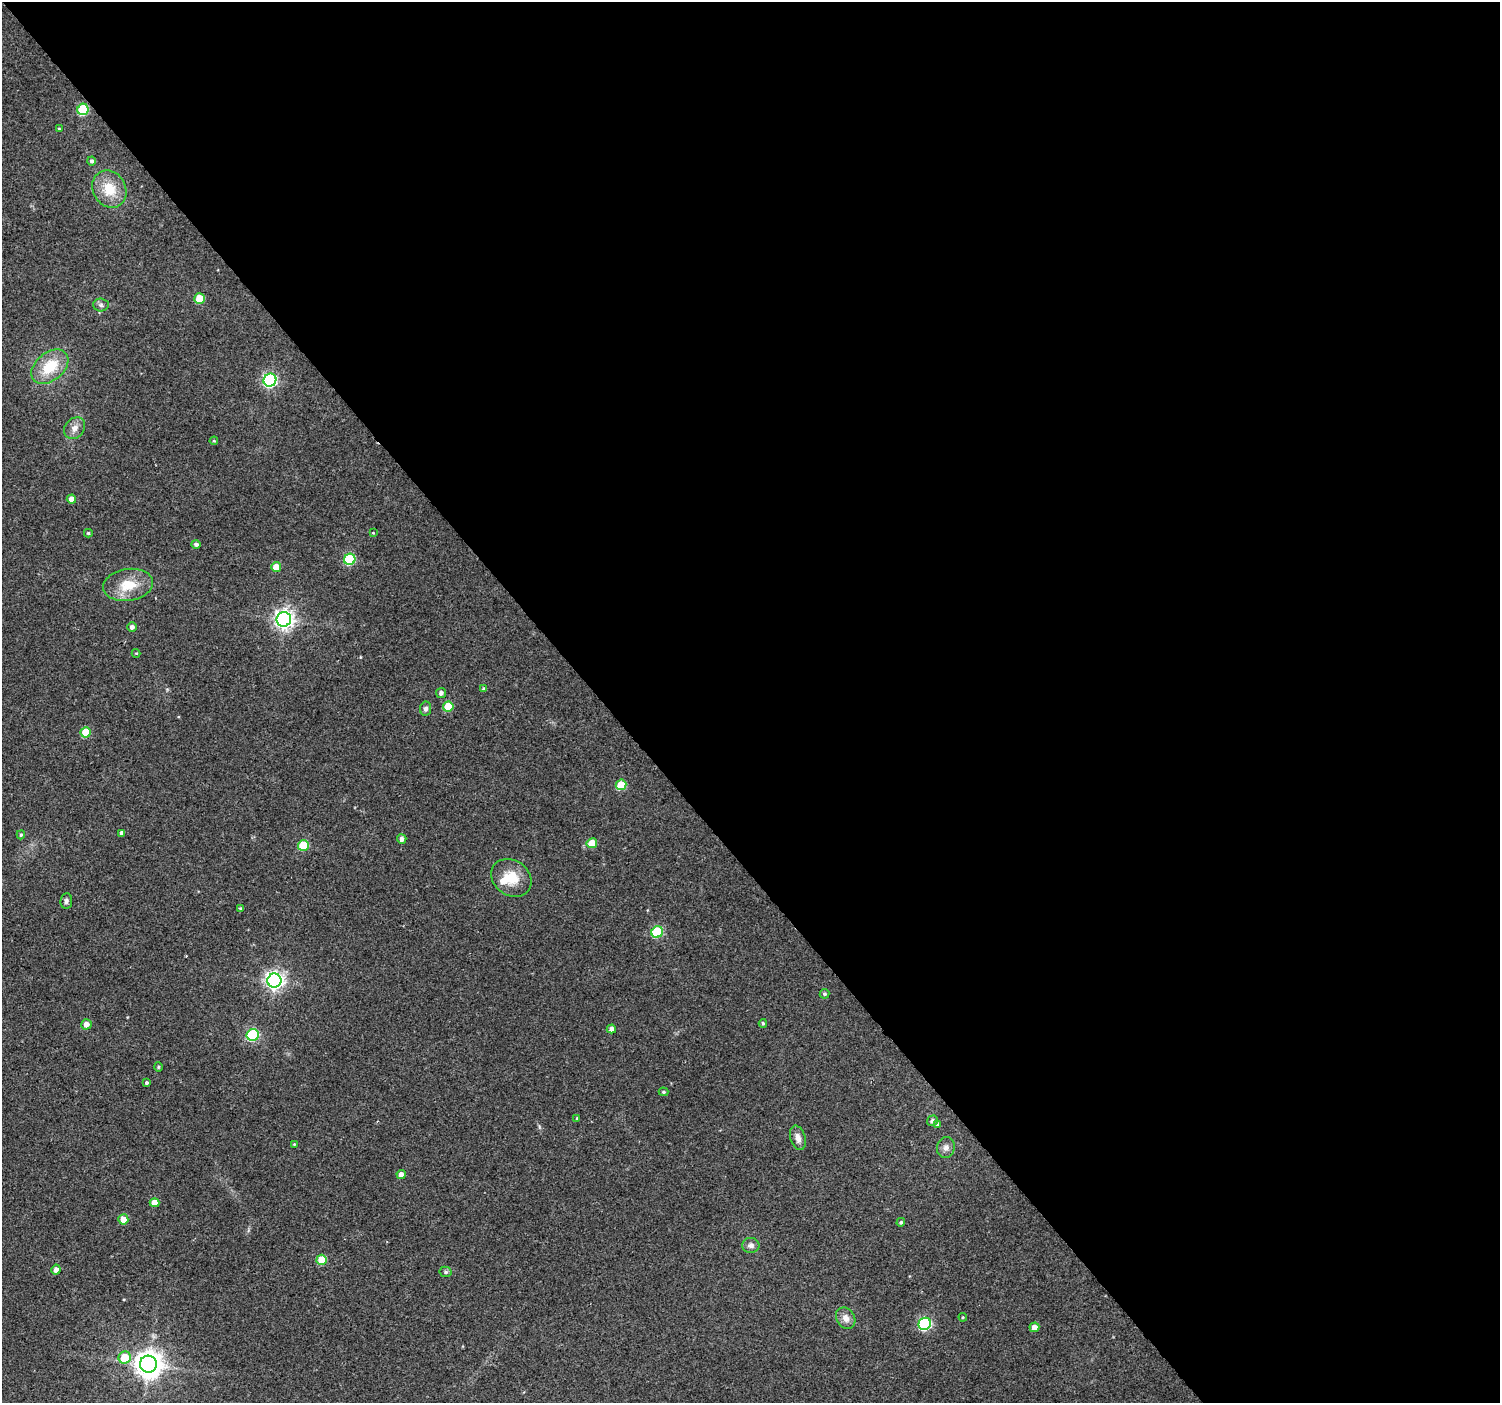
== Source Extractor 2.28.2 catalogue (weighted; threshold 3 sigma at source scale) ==
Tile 8 of 4 x 4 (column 4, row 2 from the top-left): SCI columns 4500-5997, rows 3007-4407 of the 5997 x 5948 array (HDU 1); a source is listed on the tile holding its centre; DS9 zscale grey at full resolution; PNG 1502 x 1405 px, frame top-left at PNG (2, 2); each listed source drawn as its Kron ellipse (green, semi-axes under 4 px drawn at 4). Shown black and unused: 60% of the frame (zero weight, under 2 of 3 exposures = <1% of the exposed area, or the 3 px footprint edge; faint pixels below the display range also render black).
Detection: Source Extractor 2.28.2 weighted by HDU 2 'WHT'; one run over the whole footprint, this tile lists its part. Background 0.0622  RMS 0.0073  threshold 0.0327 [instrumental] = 3 sigma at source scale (4.5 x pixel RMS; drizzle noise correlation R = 1.50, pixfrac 1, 0.0396/0.0396 arcsec/px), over >= 5 px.
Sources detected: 65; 1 inside a brighter listed object's ellipse — not listed separately; the other 64 listed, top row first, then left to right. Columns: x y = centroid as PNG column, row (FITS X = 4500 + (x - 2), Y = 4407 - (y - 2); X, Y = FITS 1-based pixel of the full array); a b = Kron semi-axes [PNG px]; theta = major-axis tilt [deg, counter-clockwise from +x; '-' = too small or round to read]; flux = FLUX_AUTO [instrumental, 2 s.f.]
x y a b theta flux
83 109 6 5 - 50
59 129 3 3 - 0.84
91 161 4 4 - 1.6
109 189 19 16 -60 18
199 298 5 5 - 17
101 305 7 6 - 1.8
50 367 21 14 40 24
270 380 6 6 - 160
75 428 12 9 49 5
214 441 4 4 - 0.71
71 499 4 4 - 4.5
88 533 4 4 - 0.91
373 533 3 3 - 0.57
196 544 4 4 - 1.9
350 559 6 5 - 53
276 567 5 5 - 9.6
128 585 25 16 9 19
284 619 7 7 - 370
132 627 5 4 - 2.6
136 653 4 4 - 0.67
484 689 3 3 - 0.91
441 693 5 5 - 2.2
448 707 5 5 - 22
426 709 7 5 82 2.1
86 732 5 5 - 22
621 785 5 5 - 26
122 833 4 4 - 3.4
21 835 4 4 - 1
402 839 4 4 - 3.4
592 843 5 5 - 13
303 845 5 5 - 29
511 878 21 17 -35 17
66 901 8 6 82 2
241 909 4 4 - 1.3
657 932 6 5 - 47
274 981 7 7 - 320
824 994 5 5 - 1.4
763 1023 4 4 - 1
86 1024 5 5 - 4.2
611 1029 5 4 - 3
253 1035 6 5 - 69
158 1067 5 3 - 0.79
146 1083 3 3 - 1.1
663 1092 5 4 - 1.1
577 1118 3 3 - 0.68
932 1121 5 5 - 2.2
937 1124 3 3 - 3.1
798 1138 12 7 -74 4.7
294 1144 3 3 - 0.59
946 1147 10 9 - 3.5
401 1174 4 4 - 4
154 1203 5 4 - 8.2
123 1219 5 5 - 8
901 1222 4 4 - 1.1
751 1245 9 7 0 3.2
322 1260 5 5 - 20
56 1270 5 4 - 2.9
446 1272 6 5 - 1.6
963 1317 4 4 - 0.68
846 1318 11 9 -57 5
925 1324 6 6 - 99
1034 1327 5 4 - 5.2
125 1358 6 6 - 21
148 1364 8 8 - 900